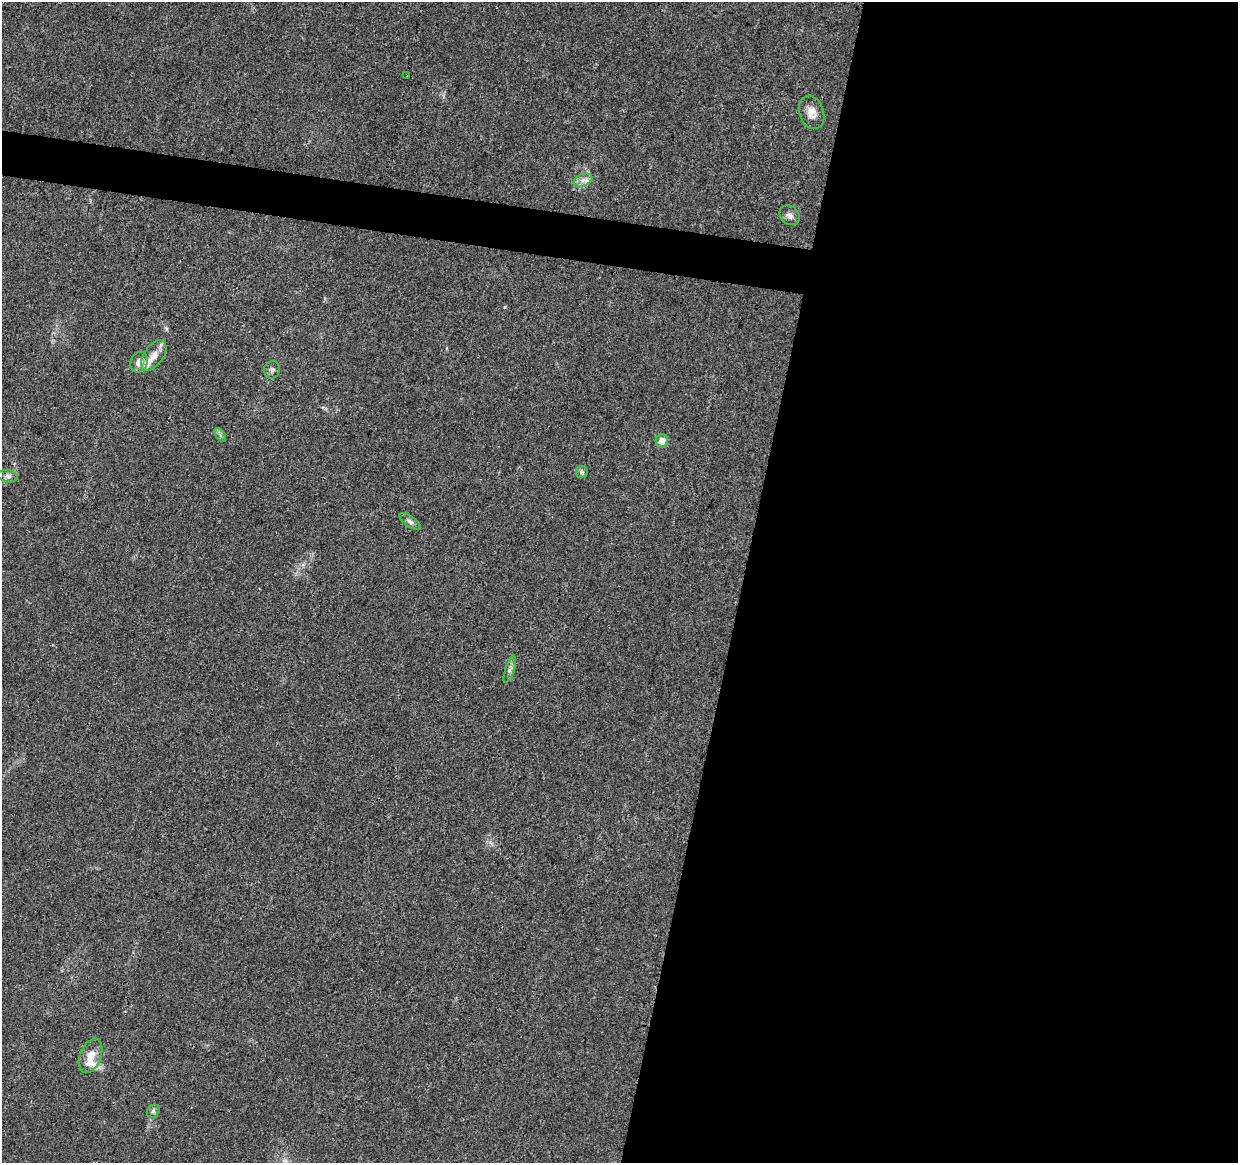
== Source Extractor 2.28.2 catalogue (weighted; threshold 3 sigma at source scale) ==
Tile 12 of 4 x 4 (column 4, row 3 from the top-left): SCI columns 3707-4942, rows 1386-2546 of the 4953 x 5153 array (HDU 1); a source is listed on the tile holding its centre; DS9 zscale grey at full resolution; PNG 1240 x 1165 px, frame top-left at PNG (2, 2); each listed source drawn as its Kron ellipse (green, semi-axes under 4 px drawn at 4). Shown black and unused: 43% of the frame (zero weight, under 3 of 4 exposures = <1% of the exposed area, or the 3 px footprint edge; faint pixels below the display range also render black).
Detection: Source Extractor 2.28.2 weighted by HDU 2 'WHT'; one run over the whole footprint, this tile lists its part. Background 0.0224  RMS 0.0028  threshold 0.0127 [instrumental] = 3 sigma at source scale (4.5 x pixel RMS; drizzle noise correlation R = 1.50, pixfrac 1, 0.0396/0.0396 arcsec/px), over >= 5 px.
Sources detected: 17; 2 inside a brighter listed object's ellipse — not listed separately; the other 15 listed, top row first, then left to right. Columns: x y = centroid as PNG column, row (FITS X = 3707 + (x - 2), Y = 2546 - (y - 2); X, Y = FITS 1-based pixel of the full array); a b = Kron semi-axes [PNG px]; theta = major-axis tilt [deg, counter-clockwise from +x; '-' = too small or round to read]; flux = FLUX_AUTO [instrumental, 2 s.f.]
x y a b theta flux
406 75 3 2 - 0.34
812 112 17 12 -72 2.7
583 180 10 6 21 1.5
790 215 11 9 -44 1.4
154 355 17 9 55 3.1
139 362 11 8 63 2.1
272 370 8 8 - 0.99
220 435 8 4 -54 0.59
662 441 7 6 - 2.5
582 472 6 6 - 0.56
8 476 10 6 -9 0.9
410 521 12 5 -36 0.98
510 669 14 4 72 1
91 1056 18 10 68 3.2
153 1111 7 6 - 0.71
Overlapping masked pixels (flux is a lower limit): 1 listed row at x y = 406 75